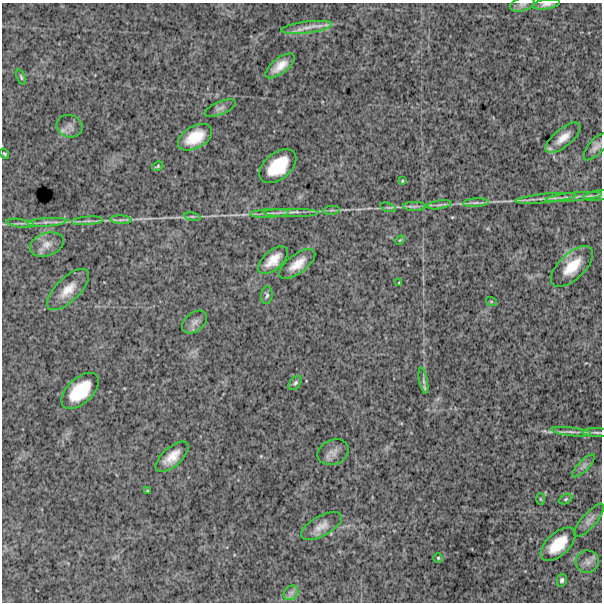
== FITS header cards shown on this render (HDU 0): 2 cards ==
NAXIS1  =                  600
NAXIS2  =                  600

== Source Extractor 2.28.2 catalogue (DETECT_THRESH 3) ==
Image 600 x 600 px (HDU 0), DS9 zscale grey, 1 PNG px = 1 image px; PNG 604 x 604 px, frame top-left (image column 1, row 600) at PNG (2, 3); each listed source drawn as its Kron ellipse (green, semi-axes under 4 px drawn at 4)
Background 1500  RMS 260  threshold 766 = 3 sigma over >= 5 px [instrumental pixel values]
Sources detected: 57; all 57 listed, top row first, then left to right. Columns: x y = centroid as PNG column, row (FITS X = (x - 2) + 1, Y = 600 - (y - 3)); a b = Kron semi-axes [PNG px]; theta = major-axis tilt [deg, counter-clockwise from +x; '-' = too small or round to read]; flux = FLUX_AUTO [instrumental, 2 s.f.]
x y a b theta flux
522 4 13 6 15 65000
546 4 14 5 8 72000
307 27 25 6 7 180000
280 66 17 7 38 210000
21 77 8 3 -69 25000
220 108 17 6 22 75000
70 126 13 11 -20 110000
195 137 19 11 30 400000
563 138 21 9 40 210000
596 147 17 7 47 96000
4 154 5 4 - 24000
158 166 6 3 22 23000
278 166 21 13 40 620000
402 181 3 3 - 15000
598 195 14 5 8 48000
574 197 28 3 6 110000
546 198 31 4 5 130000
476 203 13 4 3 56000
439 205 12 3 9 45000
414 206 11 4 0 52000
388 207 8 3 -18 25000
331 210 9 3 5 31000
291 212 27 2 0 100000
270 213 19 4 3 82000
192 217 8 4 -9 32000
121 220 10 4 -4 50000
87 221 15 3 4 59000
47 222 19 3 4 81000
20 223 14 3 -7 48000
400 240 5 3 - 16000
47 244 17 11 18 170000
273 260 18 9 41 250000
297 264 21 9 37 250000
572 266 26 13 44 400000
399 283 4 3 - 13000
68 290 27 12 44 270000
267 295 9 5 85 42000
491 301 5 3 - 16000
194 322 14 9 38 92000
423 381 13 4 -79 54000
295 383 8 5 50 37000
80 391 23 12 43 620000
571 432 20 3 -6 77000
597 432 15 3 -2 43000
333 452 16 12 23 140000
172 457 20 9 41 240000
583 466 15 5 46 64000
147 491 3 2 - 14000
540 499 6 4 -87 17000
566 499 7 4 27 28000
589 520 21 7 49 100000
321 526 22 10 28 170000
558 544 21 11 43 440000
438 558 5 5 - 23000
587 562 11 11 - 100000
562 580 6 5 - 38000
291 593 8 6 44 68000
At the frame edge (FLAGS 8, measured only in part): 3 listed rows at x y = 522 4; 546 4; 598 195